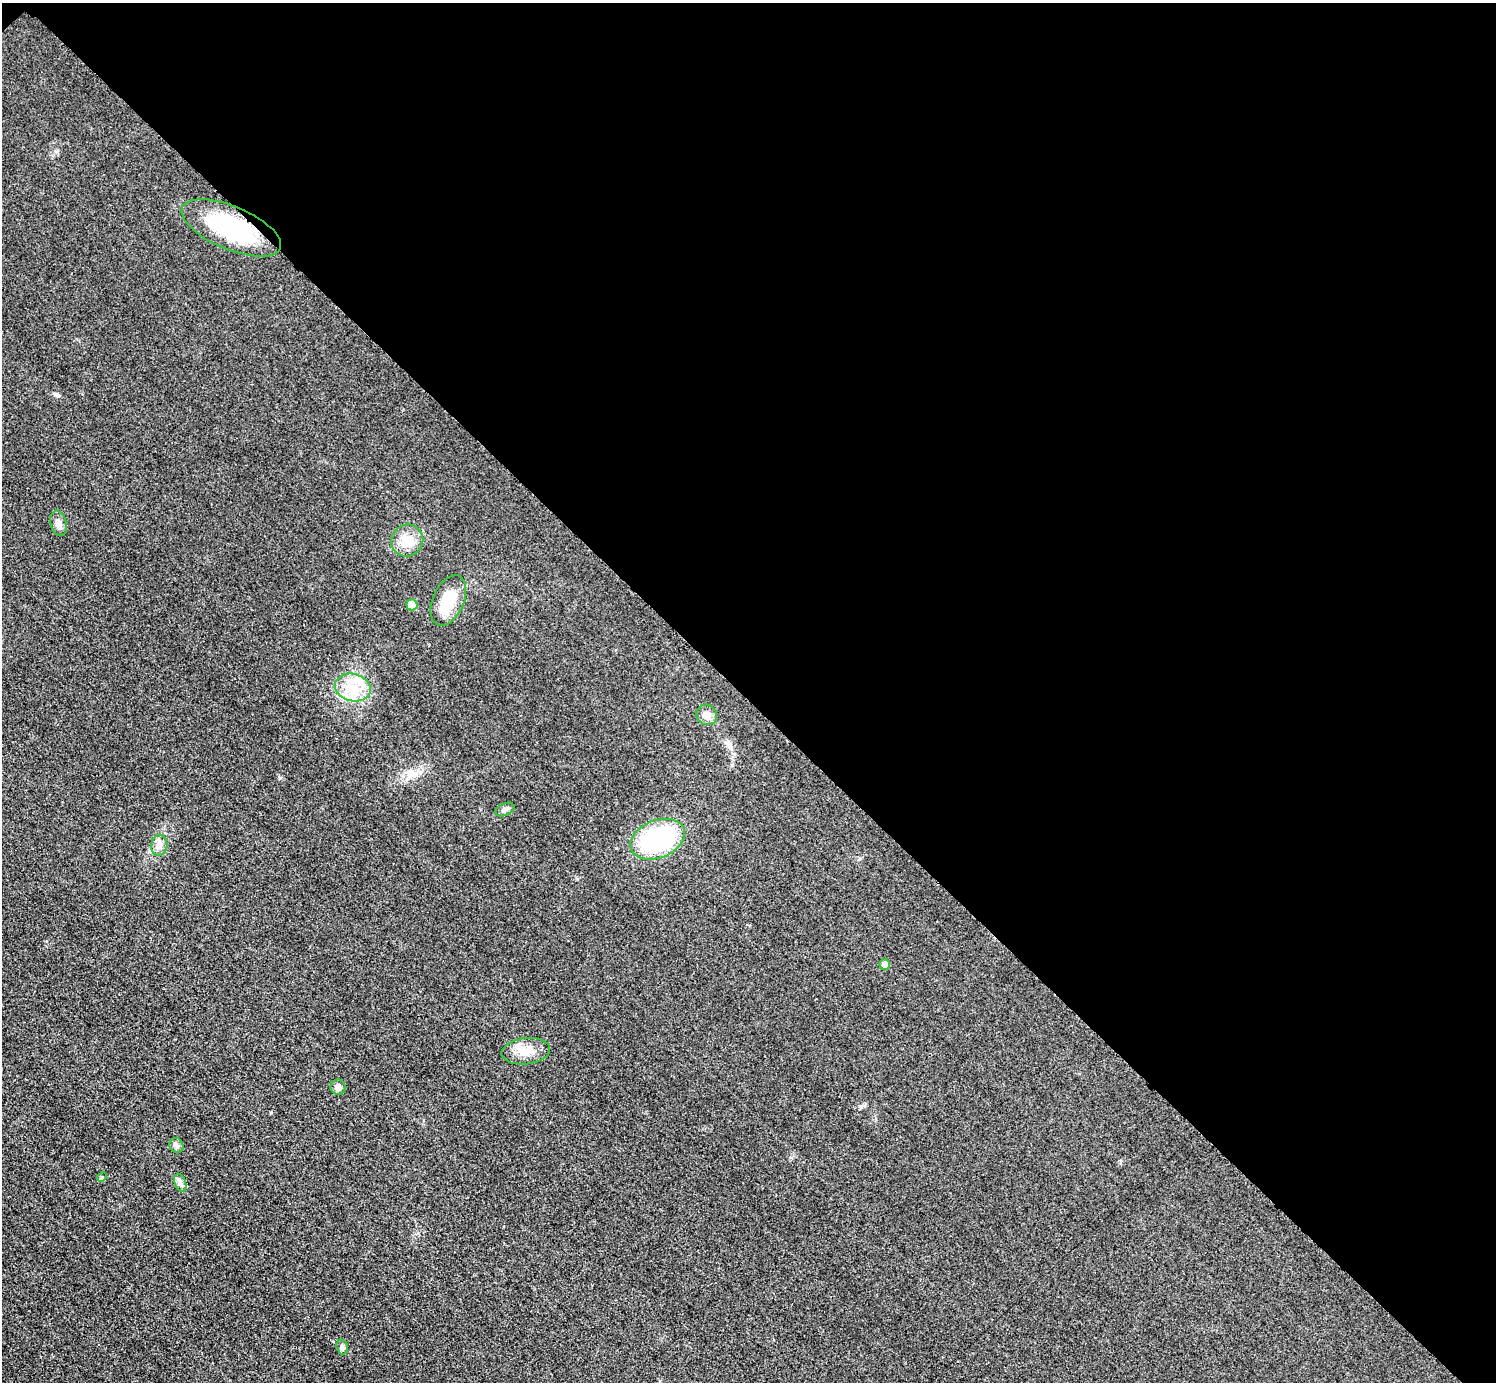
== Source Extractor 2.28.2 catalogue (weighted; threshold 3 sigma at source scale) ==
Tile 3 of 4 x 4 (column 3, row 1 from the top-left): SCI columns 3004-4497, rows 4455-5834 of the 6004 x 6004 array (HDU 1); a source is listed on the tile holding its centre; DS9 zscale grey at full resolution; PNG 1498 x 1384 px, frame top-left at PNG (2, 3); each listed source drawn as its Kron ellipse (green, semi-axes under 4 px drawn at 4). Shown black and unused: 51% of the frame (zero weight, under 3 of 5 exposures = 1% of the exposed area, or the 3 px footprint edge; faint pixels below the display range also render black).
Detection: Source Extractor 2.28.2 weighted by HDU 2 'WHT'; one run over the whole footprint, this tile lists its part. Background 0.0182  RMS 0.0054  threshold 0.0244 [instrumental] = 3 sigma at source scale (4.5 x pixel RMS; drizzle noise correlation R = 1.50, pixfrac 1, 0.05/0.05 arcsec/px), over >= 5 px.
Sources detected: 17; all 17 listed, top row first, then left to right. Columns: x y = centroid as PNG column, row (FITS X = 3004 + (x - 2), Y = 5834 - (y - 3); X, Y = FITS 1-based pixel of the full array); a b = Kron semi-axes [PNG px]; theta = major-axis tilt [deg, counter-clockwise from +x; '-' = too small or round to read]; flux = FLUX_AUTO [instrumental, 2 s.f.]
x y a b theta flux
231 228 53 21 -23 55
59 523 13 8 -75 2.9
407 540 16 15 - 10
448 600 27 15 67 17
412 605 5 5 - 8.6
353 687 18 13 -14 13
707 715 10 10 - 3.9
505 809 10 6 21 1.7
658 839 28 18 22 72
159 845 10 8 83 3
885 964 5 5 - 3.2
526 1051 24 13 7 8.8
338 1087 8 7 - 3.1
176 1145 8 6 -48 1.6
102 1177 5 4 - 0.72
180 1183 9 5 -70 1.8
342 1347 7 5 -73 1.4
Overlapping masked pixels (flux is a lower limit): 1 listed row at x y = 231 228
Unlisted compact peaks at least as high as the median listed source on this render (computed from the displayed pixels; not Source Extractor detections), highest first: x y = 58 396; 271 1112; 861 1107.